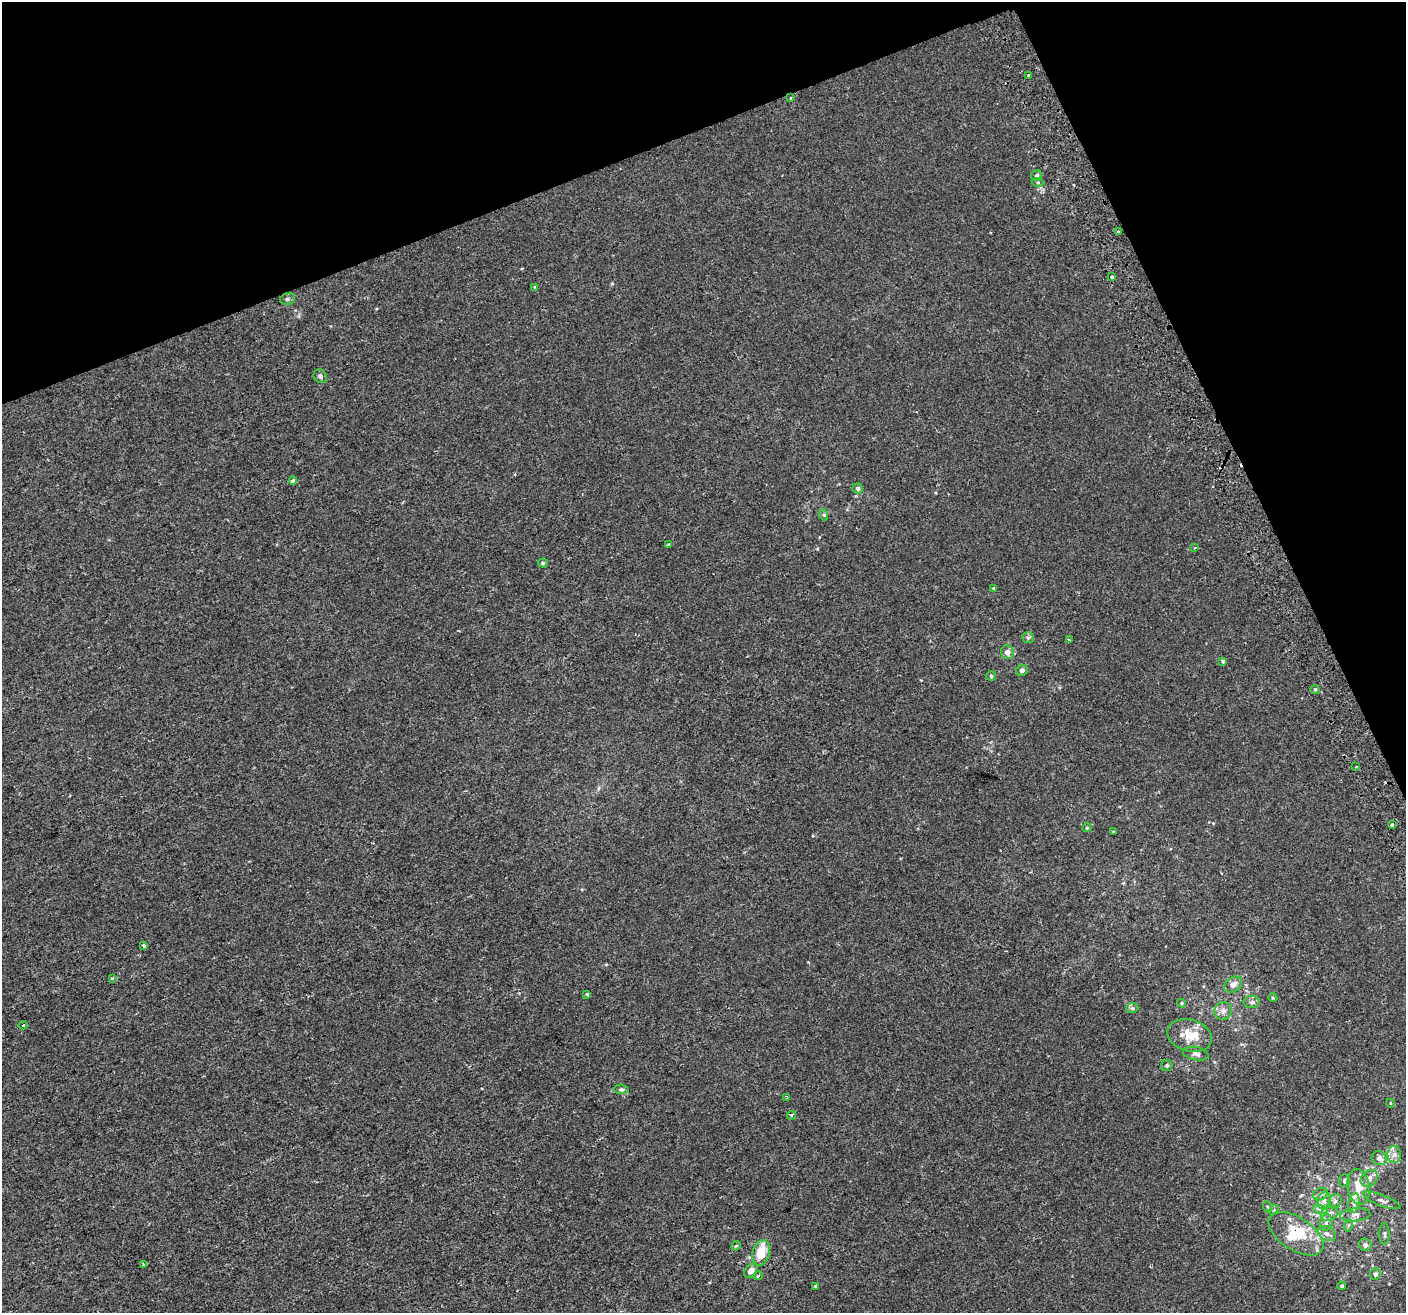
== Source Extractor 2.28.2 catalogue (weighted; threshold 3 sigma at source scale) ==
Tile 3 of 4 x 4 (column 3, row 1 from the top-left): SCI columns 2849-4252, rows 4037-5347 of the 5699 x 5506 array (HDU 1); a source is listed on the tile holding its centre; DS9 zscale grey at full resolution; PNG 1408 x 1315 px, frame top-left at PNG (2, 2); each listed source drawn as its Kron ellipse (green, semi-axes under 4 px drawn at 4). Shown black and unused: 20% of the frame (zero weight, under 2 of 3 exposures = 2% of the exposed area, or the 3 px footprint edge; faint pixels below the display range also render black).
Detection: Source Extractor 2.28.2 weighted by HDU 2 'WHT'; one run over the whole footprint, this tile lists its part. Background 0.00186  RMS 0.0028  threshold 0.0126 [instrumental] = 3 sigma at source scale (4.5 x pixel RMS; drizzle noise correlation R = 1.50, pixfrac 1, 0.0396/0.0396 arcsec/px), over >= 5 px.
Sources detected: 87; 3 inside a brighter object's white glare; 4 cosmic-ray / hot-pixel residue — neither listed nor drawn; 7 inside a brighter listed object's ellipse — not listed separately; the other 73 listed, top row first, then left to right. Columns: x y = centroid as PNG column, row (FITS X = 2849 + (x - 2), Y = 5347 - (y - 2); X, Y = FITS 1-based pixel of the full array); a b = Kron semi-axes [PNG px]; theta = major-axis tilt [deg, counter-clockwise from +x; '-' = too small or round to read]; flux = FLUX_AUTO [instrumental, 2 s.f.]
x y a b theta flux
1028 76 3 3 - 2
790 98 4 2 - 0.22
1037 176 5 5 - 0.83
1038 183 5 3 - 0.36
1118 232 3 3 - 2.7
1112 277 3 3 - 1.9
535 287 3 3 - 0.61
287 299 7 6 - 0.68
320 376 7 6 - 0.67
293 481 4 4 - 0.7
858 488 5 5 - 0.68
824 515 5 3 - 0.35
668 544 3 3 - 0.83
1195 548 4 3 - 0.31
543 563 4 4 - 0.35
994 588 4 4 - 0.41
1028 638 6 5 - 0.53
1069 640 3 2 - 0.27
1007 652 7 6 - 1.3
1223 661 3 3 - 1.5
1022 670 6 5 - 1.1
991 676 5 4 - 0.33
1315 689 5 3 - 0.3
1356 767 3 2 - 0.25
1392 824 4 3 - 2
1087 828 5 4 - 0.3
1113 832 3 3 - 0.25
144 946 4 3 - 1.1
112 979 4 3 - 0.49
1233 985 10 7 37 1.7
587 994 4 3 - 0.45
1273 998 4 3 - 0.21
1252 1002 8 6 0 0.79
1181 1003 4 4 - 0.32
1132 1008 6 5 - 0.48
1223 1011 9 8 - 1.4
23 1025 4 3 - 0.4
1190 1035 22 16 -17 5.3
1196 1054 13 6 -12 1.1
1167 1065 5 5 - 0.55
621 1089 7 4 -5 0.48
787 1097 3 2 - 0.33
1390 1103 4 3 - 0.19
791 1115 4 4 - 0.3
1394 1154 8 6 88 1.3
1379 1158 8 6 -31 1.4
1369 1178 9 7 44 1.4
1344 1181 6 5 - 0.54
1358 1187 18 11 -81 4.5
1320 1194 8 6 21 0.87
1382 1200 20 5 -21 1.3
1324 1201 9 6 77 1.3
1335 1201 8 6 57 0.87
1354 1203 10 5 78 0.99
1268 1207 6 3 -70 0.26
1320 1209 7 4 -19 0.69
1274 1210 5 4 - 0.39
1330 1213 9 7 34 1.3
1355 1215 15 6 5 1.4
1326 1223 8 6 74 0.92
1349 1225 6 4 69 0.44
1296 1234 31 16 -33 8.9
1327 1234 9 6 -26 1.1
1385 1234 11 5 -90 0.72
1365 1245 6 6 - 0.97
736 1246 5 4 - 0.29
761 1253 13 8 75 5.9
143 1265 4 3 - 0.73
751 1271 8 5 49 2.2
1375 1274 5 5 - 0.81
758 1276 4 4 - 0.49
815 1286 4 3 - 0.29
1342 1286 4 4 - 0.43
Overlapping masked pixels (flux is a lower limit): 1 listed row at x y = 1296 1234